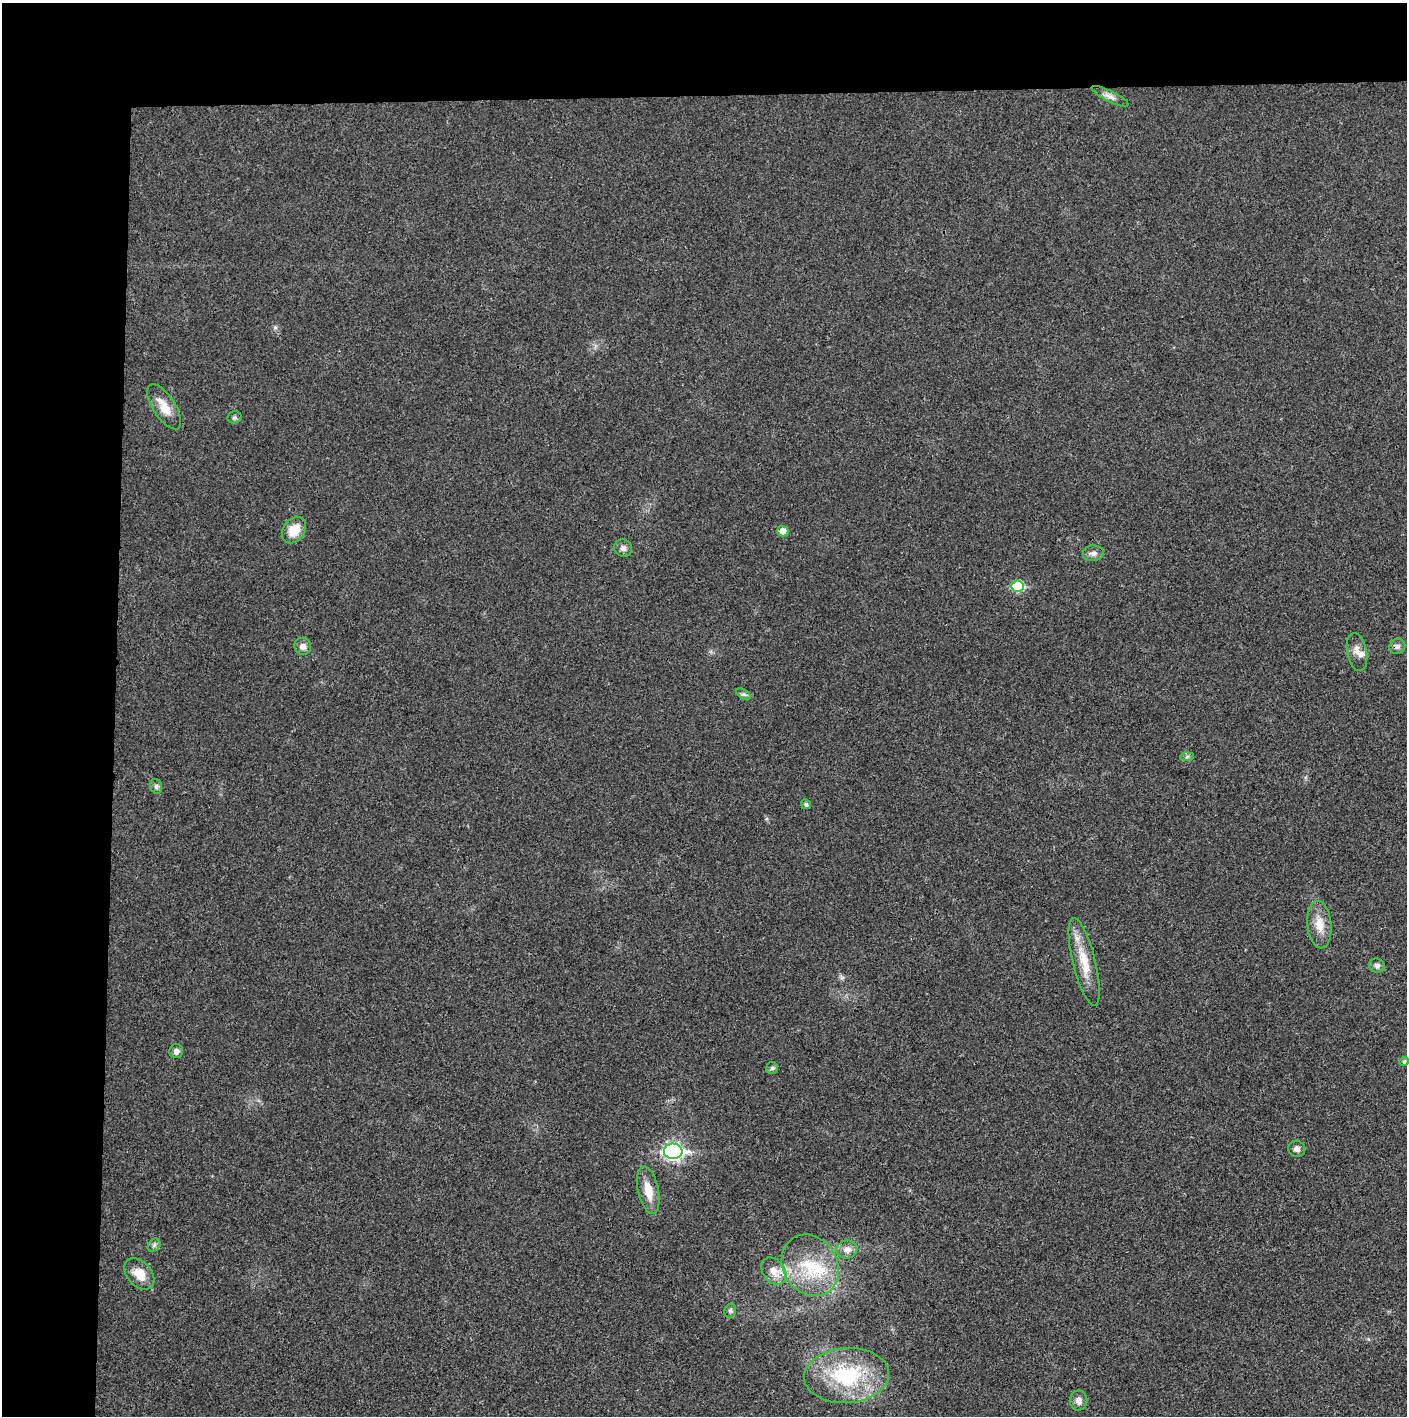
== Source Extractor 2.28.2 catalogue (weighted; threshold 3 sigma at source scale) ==
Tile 1 of 3 x 3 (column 1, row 1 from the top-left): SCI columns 4-1408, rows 2829-4242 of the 4220 x 4242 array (HDU 1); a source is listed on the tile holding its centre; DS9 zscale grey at full resolution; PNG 1409 x 1418 px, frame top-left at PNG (2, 3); each listed source drawn as its Kron ellipse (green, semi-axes under 4 px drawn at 4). Shown black and unused: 14% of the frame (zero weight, under 3 of 4 exposures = <1% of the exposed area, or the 3 px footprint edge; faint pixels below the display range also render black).
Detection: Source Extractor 2.28.2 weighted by HDU 2 'WHT'; one run over the whole footprint, this tile lists its part. Background 0.0191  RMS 0.0051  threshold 0.0231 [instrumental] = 3 sigma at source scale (4.5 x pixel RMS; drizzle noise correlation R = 1.50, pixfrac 1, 0.05/0.05 arcsec/px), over >= 5 px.
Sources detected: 34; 2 inside a brighter listed object's ellipse — not listed separately; the other 32 listed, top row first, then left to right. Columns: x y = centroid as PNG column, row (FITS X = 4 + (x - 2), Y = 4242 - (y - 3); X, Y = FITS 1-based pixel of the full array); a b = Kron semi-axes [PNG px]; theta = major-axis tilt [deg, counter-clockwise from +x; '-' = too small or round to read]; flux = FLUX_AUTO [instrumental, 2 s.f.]
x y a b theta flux
1110 96 20 5 -26 2.9
164 407 26 11 -57 8.5
234 417 7 6 - 1.1
294 530 14 10 54 9.5
783 531 5 5 - 5.9
623 548 9 8 - 2.2
1093 553 10 8 5 2.3
1018 586 6 5 - 26
303 646 8 8 - 2.4
1397 646 8 7 - 1.7
1357 652 19 10 -79 4.1
743 694 8 4 -31 1.1
1187 757 7 4 2 0.88
156 786 7 5 -74 1.3
806 804 5 4 - 1.2
1319 925 24 12 -85 7.8
1084 962 45 11 -76 13
1377 966 8 7 - 1.7
176 1051 7 7 - 2
1404 1062 5 4 - 1.1
772 1068 6 6 - 1
1297 1149 8 8 - 2
673 1151 9 7 -2 160
648 1190 24 10 -78 8.2
154 1245 7 5 47 1.1
847 1249 10 9 - 3.9
810 1265 32 27 -57 28
774 1271 15 11 -52 5.8
139 1274 18 12 -48 8.1
730 1311 7 5 75 1
847 1376 42 27 4 44
1079 1400 10 9 - 2.7